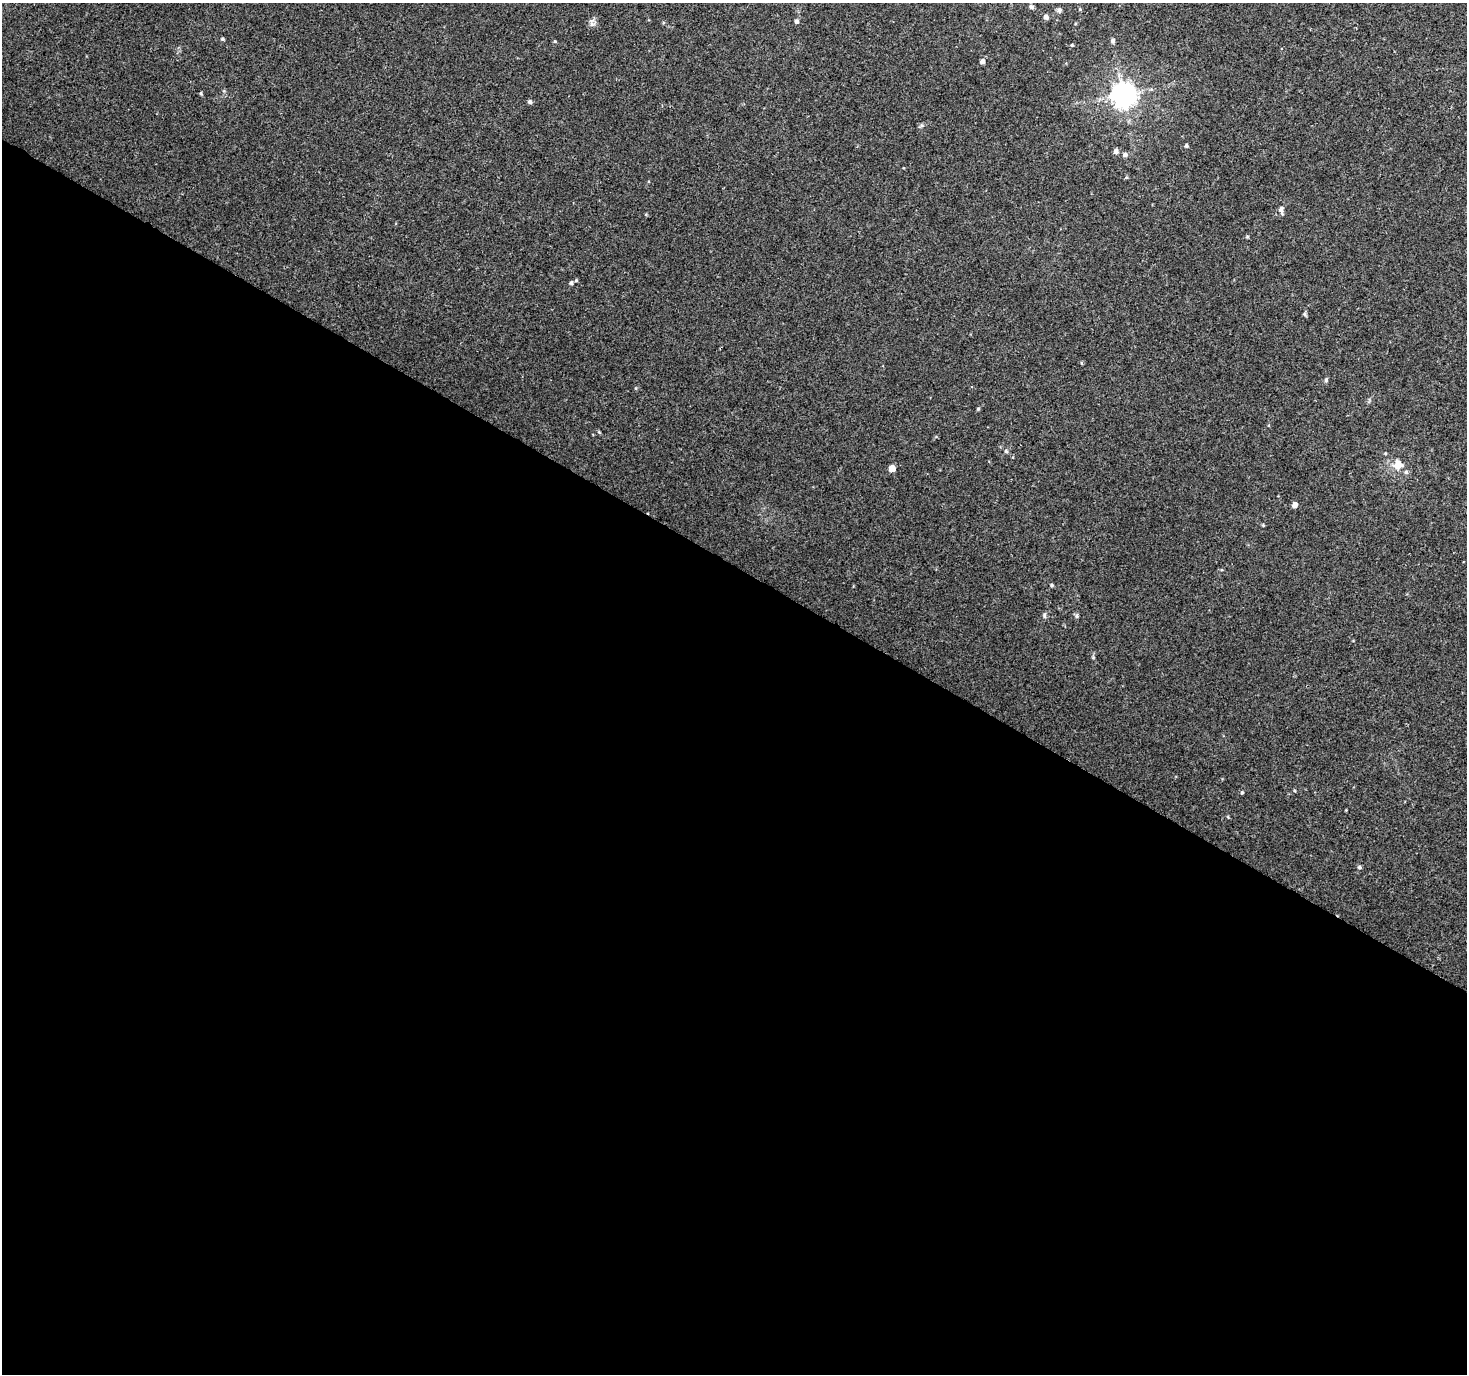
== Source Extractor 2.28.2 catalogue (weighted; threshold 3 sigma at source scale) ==
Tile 14 of 4 x 4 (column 2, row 4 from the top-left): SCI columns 1466-2930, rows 192-1563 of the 5865 x 5939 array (HDU 1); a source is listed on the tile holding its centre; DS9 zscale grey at full resolution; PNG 1469 x 1376 px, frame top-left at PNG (2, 3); no overlay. Shown black and unused: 59% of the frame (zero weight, under 2 of 3 exposures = <1% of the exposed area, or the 3 px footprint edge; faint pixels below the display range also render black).
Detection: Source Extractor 2.28.2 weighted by HDU 2 'WHT'; one run over the whole footprint, this tile lists its part. Background 0.0226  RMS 0.0054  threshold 0.0244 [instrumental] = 3 sigma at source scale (4.5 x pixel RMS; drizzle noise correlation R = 1.50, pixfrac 1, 0.0396/0.0396 arcsec/px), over >= 5 px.
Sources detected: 34; all 34 listed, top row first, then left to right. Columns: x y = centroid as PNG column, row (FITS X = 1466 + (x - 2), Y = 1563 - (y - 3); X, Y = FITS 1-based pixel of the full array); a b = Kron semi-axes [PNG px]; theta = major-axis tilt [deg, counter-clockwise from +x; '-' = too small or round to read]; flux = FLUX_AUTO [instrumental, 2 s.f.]
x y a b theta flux
1031 7 6 5 - 1.4
1080 9 4 4 - 0.54
1059 10 7 6 - 1.3
1046 17 6 5 - 1.7
797 21 5 4 - 1.3
592 24 7 4 18 1.2
222 39 5 4 - 0.69
1112 41 6 5 - 1.2
1072 45 4 4 - 0.52
982 61 5 5 - 2
201 93 5 4 - 0.66
1124 95 8 8 - 510
530 101 5 5 - 1.2
1186 146 4 4 - 0.9
1116 151 6 5 - 1.8
1125 154 6 5 - 1.4
1281 210 11 6 -82 2.1
1247 237 5 4 - 0.59
576 280 4 4 - 0.61
571 283 5 4 - 0.94
1304 314 5 5 - 0.84
1326 380 6 5 - 0.91
978 409 4 4 - 0.58
1006 451 5 4 - 0.91
1398 465 10 9 - 5.8
892 468 5 5 - 6.8
1406 472 5 5 - 1
1295 505 5 5 - 2.5
1263 525 4 4 - 0.48
1052 585 4 4 - 0.75
1044 615 8 4 86 0.96
1077 616 6 5 - 0.93
1242 792 4 4 - 0.7
1359 867 5 4 - 0.88
Unlisted compact peaks at least as high as the median listed source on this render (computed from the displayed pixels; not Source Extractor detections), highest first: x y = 555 41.